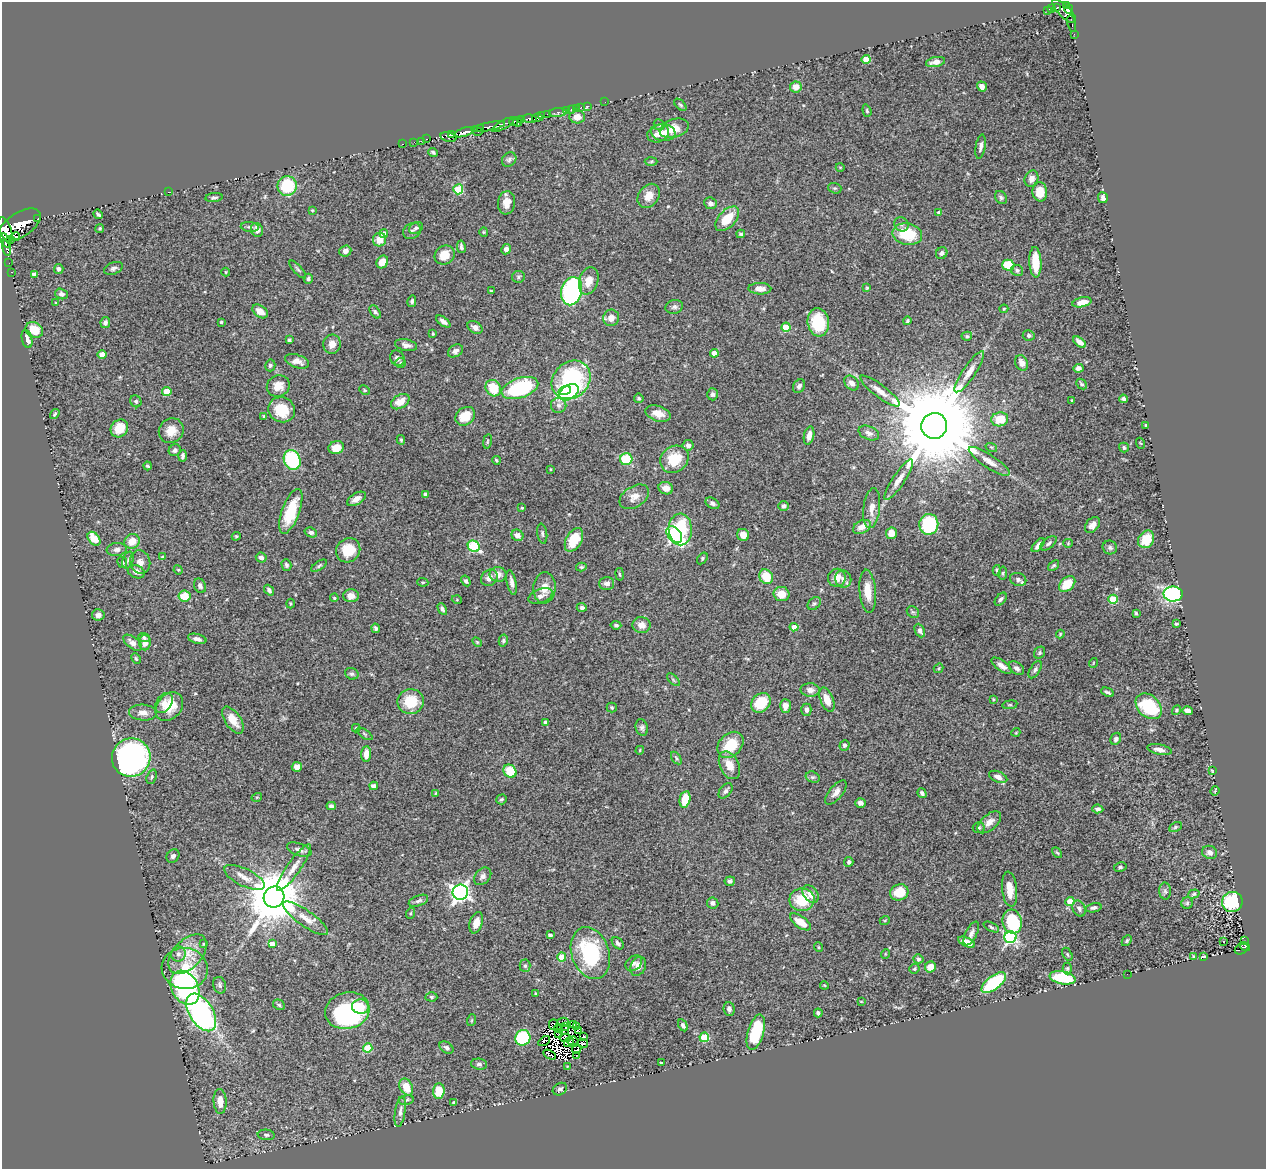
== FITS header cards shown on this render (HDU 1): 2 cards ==
NAXIS1  =                 1264
NAXIS2  =                 1167

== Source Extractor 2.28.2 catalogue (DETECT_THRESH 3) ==
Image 1264 x 1167 px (HDU 1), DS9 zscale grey, 1 PNG px = 1 image px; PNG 1268 x 1171 px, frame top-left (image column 1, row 1167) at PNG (2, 2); each listed source drawn as its Kron ellipse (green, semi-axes under 4 px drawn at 4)
Background 0.363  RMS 0.024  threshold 0.0719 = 3 sigma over >= 5 px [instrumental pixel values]
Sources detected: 467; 15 with non-positive FLUX_AUTO (blend fragments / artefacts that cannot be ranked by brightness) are neither listed nor drawn; the other 452 listed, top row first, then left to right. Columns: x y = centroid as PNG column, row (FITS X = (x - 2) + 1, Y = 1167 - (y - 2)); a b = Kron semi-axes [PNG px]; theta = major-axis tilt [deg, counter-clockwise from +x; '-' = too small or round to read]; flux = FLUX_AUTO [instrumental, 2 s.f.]
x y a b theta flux
1066 5 4 2 - 58
1057 7 3 2 - 40
1052 9 4 3 - 93
1069 9 5 2 - 57
1047 10 4 3 - 58
1064 11 16 6 -45 23
1072 23 8 2 -77 36
1074 34 2 2 - 5.5
866 59 4 4 - 31
935 62 10 5 12 8.9
982 86 5 4 - 5.9
796 87 6 5 - 14
605 102 2 2 - 4.8
680 105 7 4 -45 2.6
588 106 3 2 - 5.2
581 107 3 2 - 4.8
576 108 2 2 - 5.3
571 109 2 2 - 5.2
567 111 3 3 - 34
867 111 6 4 -72 2.2
558 113 8 3 3 74
548 114 3 3 - 70
542 116 4 3 - 160
577 117 8 6 2 14
537 118 5 4 - 400
530 119 7 3 -8 270
522 120 4 3 - 77
513 122 4 3 - 220
517 122 5 3 - 280
503 125 12 3 29 88
659 125 6 5 - 2.4
489 126 16 3 12 68
674 128 15 9 18 28
480 129 4 3 - 63
477 131 6 4 -29 65
464 132 10 4 17 280
663 132 12 8 -6 11
451 134 4 3 - 170
658 134 11 8 25 11
448 137 8 5 -11 370
426 139 3 2 - 9.1
421 141 3 2 - 6.5
414 142 2 2 - 7.3
403 144 3 2 - 16
981 146 12 5 80 5.6
433 152 5 3 - 2.9
509 159 8 6 48 4.3
651 162 6 4 2 2.4
840 167 4 3 - 1.3
1031 179 8 6 69 8.4
287 186 10 9 - 78
835 188 7 5 -17 2.4
458 189 5 5 - 79
168 192 3 2 - 3.5
1040 192 9 7 -86 27
649 196 13 10 55 18
1001 197 7 5 -53 3.5
214 198 9 4 7 3.5
1103 198 5 5 - 5.8
507 203 11 8 82 16
710 203 6 5 - 5.1
312 210 3 3 - 1.4
939 213 4 4 - 5.6
98 214 5 3 - 2.8
37 219 3 3 - 42
727 219 15 8 46 36
901 224 7 6 - 4.9
20 225 24 12 33 1700
250 227 9 5 -6 3.9
100 228 5 4 - 2.3
416 228 7 5 29 3.4
5 229 13 6 -69 810
257 230 7 6 - 8
412 231 9 7 31 5
484 232 4 4 - 1.6
384 234 4 4 - 14
741 234 4 3 - 2.4
907 234 15 10 -12 61
16 237 4 2 - 87
5 240 8 4 -61 550
11 240 4 3 - 110
379 240 7 6 - 20
461 247 6 3 -79 4
6 248 8 4 -77 210
506 249 5 4 - 6.1
345 251 6 5 - 9.1
942 253 6 5 - 4.6
445 255 10 9 - 20
382 262 7 5 57 19
1035 262 15 6 -87 38
9 263 2 2 - 3.6
1008 265 6 5 - 57
113 268 10 6 22 4.7
59 269 5 4 - 4
298 269 11 4 -47 3.2
1017 270 6 5 - 3.3
12 272 3 2 - 13
226 272 4 4 - 1.6
34 274 4 4 - 7.8
518 277 6 6 - 3.3
308 279 5 4 - 3
589 281 14 9 72 20
867 288 4 3 - 1.8
760 289 11 6 -1 11
491 291 3 2 - 1.8
572 291 14 10 75 270
61 294 6 5 - 4.9
412 301 6 4 77 3.8
1082 302 10 4 13 18
56 303 4 2 - 1.3
674 307 9 7 15 5.1
1004 309 4 4 - 1.6
260 311 9 5 -37 13
375 312 7 4 -53 3.2
611 318 8 8 - 12
907 321 4 4 - 2.5
221 322 3 3 - 1.8
443 322 8 4 -36 6.4
818 322 14 10 -83 71
105 323 5 4 - 4.9
475 327 8 6 -32 8
786 327 4 4 - 40
34 330 9 7 -28 30
433 334 3 3 - 1.8
1029 335 6 5 - 4
967 336 5 4 - 2.5
27 339 9 5 -75 12
289 340 4 4 - 4
1079 342 7 4 -37 7.5
332 344 9 8 - 11
406 345 11 5 -10 7.3
455 351 8 5 32 6.4
714 353 4 4 - 14
102 354 5 4 - 11
397 358 8 7 - 6.3
297 361 12 6 -18 11
401 363 5 5 - 2.3
1022 363 8 6 -65 10
270 365 6 5 - 3.3
1078 368 5 4 - 5.6
969 372 24 6 56 17
571 380 21 17 43 200
852 383 8 6 -45 8.2
1082 384 6 4 -43 3
278 386 12 10 30 18
799 386 7 5 62 5.7
493 388 8 7 - 41
520 388 19 10 18 160
364 390 5 3 - 1.9
565 390 6 4 19 66
880 391 24 6 -37 15
167 392 4 4 - 37
569 392 11 7 33 150
713 394 6 5 - 3.7
639 398 5 5 - 2.5
1123 399 4 4 - 3.5
1072 400 3 3 - 1.3
136 401 6 5 - 3.1
400 402 10 6 30 21
559 405 8 7 - 5.8
282 410 14 12 -24 48
55 414 5 3 - 2.7
658 414 13 7 -18 18
264 416 4 4 - 2
465 416 10 8 40 32
1000 419 8 7 - 34
1146 425 3 2 - 1.3
934 426 13 13 - 39000
119 428 9 8 - 33
171 431 13 12 - 21
869 433 11 6 -24 7.4
809 436 9 5 76 12
401 440 5 3 - 2.2
487 441 7 3 81 2
1140 443 5 3 - 1.6
688 445 5 5 - 6.1
991 447 6 3 -18 2
336 448 8 6 18 16
1124 448 5 4 - 3.1
175 450 6 5 - 3.9
182 456 5 3 - 4.3
626 459 6 6 - 55
674 459 15 13 35 45
292 460 10 8 -66 120
496 460 4 3 - 2.3
989 461 24 6 -34 15
148 466 4 3 - 2.4
550 469 3 2 - 1.1
899 480 24 6 57 16
666 488 7 6 - 11
425 494 3 3 - 3.2
634 497 16 10 33 14
356 499 10 5 32 9.3
712 503 7 5 -32 4.9
784 506 5 4 - 5.1
522 508 3 2 - 1.4
872 508 20 8 83 15
291 511 24 9 70 54
929 524 10 9 - 91
1092 525 9 6 49 9
862 527 9 6 27 16
680 529 16 11 -89 84
311 532 6 4 -18 4
891 533 6 5 - 15
542 534 10 5 -81 3.3
674 534 9 6 -49 380
517 535 6 5 - 9.2
743 535 6 6 - 14
236 536 4 4 - 1.9
94 539 8 5 -50 28
1146 539 9 7 56 30
574 540 13 7 60 45
132 541 8 7 - 21
1049 543 9 5 40 4.5
1068 543 4 4 - 1.7
1038 545 8 4 49 6.8
474 546 6 5 - 120
1110 548 7 6 - 4.2
117 550 10 6 6 6.1
348 550 13 11 47 38
162 557 4 3 - 2.2
261 558 5 5 - 5.7
702 558 6 4 56 2.6
128 560 9 5 69 4
122 562 6 4 -60 2.5
140 562 12 10 -74 11
286 565 6 5 - 3.3
319 566 9 4 35 3
1054 566 6 3 40 2.5
581 567 5 4 - 2.4
178 570 5 4 - 1.8
997 570 5 4 - 2.9
136 572 9 6 -23 8.9
1003 573 6 4 82 2.2
498 574 8 7 - 11
620 574 6 3 -80 1.8
766 577 8 6 -56 36
489 578 9 7 46 9.3
837 578 9 8 - 16
843 579 9 8 - 7.5
1018 579 8 6 -21 5.4
466 581 5 4 - 3.4
423 582 5 4 - 2
512 582 12 4 -78 6.8
607 584 7 6 - 7.3
1067 584 9 6 45 36
200 586 7 6 - 5.3
544 588 15 11 86 19
269 590 6 4 -50 4.2
868 591 21 8 -85 23
781 594 8 7 - 24
1173 594 9 7 -1 250
184 596 6 5 - 36
351 596 8 6 0 11
540 596 13 7 21 7.1
334 598 4 3 - 1.9
1001 599 7 4 49 3.5
1113 599 4 4 - 67
457 600 5 3 - 1.3
814 603 7 5 46 3.4
290 604 5 3 - 1.4
582 607 5 4 - 4
442 609 6 4 -62 4.4
913 612 6 5 - 2.8
1136 613 4 3 - 2.6
98 615 6 5 - 7.2
1176 624 3 3 - 2.2
616 625 5 3 - 2.8
642 625 9 8 - 14
794 627 4 4 - 16
376 628 4 3 - 3
920 630 7 5 -64 7.1
1060 634 4 4 - 1.5
144 637 6 4 -21 3
197 639 9 4 -15 6.5
503 641 6 4 76 2.7
477 642 6 3 -45 1.8
133 643 11 5 -37 9.6
145 643 7 6 - 12
1040 653 6 5 - 2.9
136 658 5 3 - 2.2
1093 663 5 3 - 1.1
1001 666 12 5 -36 9.8
939 668 5 4 - 1.9
1016 668 8 5 -37 5.4
1035 670 9 5 58 3.9
352 674 7 5 -20 3.6
673 680 8 3 -45 2.3
810 690 9 6 -3 9.1
1108 692 6 3 -26 3.4
993 699 3 3 - 1.4
827 700 13 6 -69 21
411 701 13 12 - 44
164 703 11 7 57 9.8
761 703 11 8 44 47
1010 705 7 4 7 2.3
785 706 7 5 89 10
1149 706 15 11 -43 92
169 707 16 12 51 31
612 708 5 5 - 2.4
806 710 6 5 - 5.9
1177 710 5 4 - 2.7
1187 711 5 4 - 8.3
143 713 14 8 -4 11
233 720 15 8 -56 24
545 723 3 3 - 5.2
356 728 4 4 - 1.8
642 728 8 6 -74 4.2
1016 732 4 3 - 1.3
365 734 9 3 -34 2.8
1116 739 6 5 - 4.3
730 745 15 11 46 46
844 745 5 5 - 3.6
640 750 4 3 - 1.5
1159 750 12 5 -11 8.2
366 754 7 5 85 14
131 758 19 19 - 560
676 758 7 4 -55 2.6
729 765 15 9 -65 21
297 767 5 5 - 12
510 771 7 6 - 44
1212 771 3 2 - 1.2
152 777 7 5 70 3
813 777 7 5 -17 3.2
998 777 9 5 -22 8.7
374 786 4 4 - 7
726 791 9 5 53 4.5
1215 791 5 3 - 1.5
836 792 15 6 50 9.5
436 793 3 3 - 1.4
922 793 5 4 - 3.3
257 797 5 3 - 1.4
501 799 5 5 - 2.6
685 799 8 5 78 30
860 803 5 4 - 7.2
331 806 4 4 - 4.1
1098 809 5 4 - 3.8
989 822 14 7 42 14
1175 827 6 4 28 2.6
979 828 6 5 - 3.3
299 850 13 6 -19 7.6
1210 852 7 6 - 7.7
1057 853 6 3 -44 2.1
173 856 7 6 - 5.5
849 862 5 4 - 3.6
294 867 28 6 55 18
1120 867 6 4 11 3.3
483 876 10 7 46 5.9
244 877 22 8 -26 18
730 881 5 4 - 3.9
1010 889 18 7 -84 20
1165 891 8 6 -87 3.7
460 892 7 7 - 670
899 892 9 8 - 36
810 894 10 7 -52 17
1194 894 6 4 18 2.2
274 897 11 10 - 11000
802 900 12 11 - 50
418 901 10 5 21 4.3
1070 902 4 4 - 44
1232 902 10 10 - 95
713 903 6 5 - 6.1
1187 903 6 5 - 2.7
1094 908 8 4 12 4.2
1079 909 8 6 -62 5.9
411 913 5 3 - 1.9
306 918 27 8 -35 21
885 920 5 3 - 1.5
800 922 12 6 -35 20
1012 922 12 9 -75 93
476 923 11 6 73 15
991 927 8 4 -27 2.8
971 933 13 5 64 7.2
550 935 4 3 - 5.6
1010 937 6 6 - 270
1127 941 6 4 50 2.5
1245 941 4 2 - 3.2
967 942 9 4 -24 18
1224 942 2 2 - 2.1
618 943 7 5 -46 4.2
204 944 4 3 - 1.8
272 944 4 4 - 13
818 947 5 3 - 1.7
1245 947 5 3 - 67
1242 948 7 5 34 60
590 953 26 18 -71 140
178 954 7 7 - 5.8
188 954 23 14 47 36
885 954 5 3 - 1.2
1067 954 7 4 -61 2.3
1204 956 4 2 - 1.5
562 957 4 4 - 32
1193 957 3 2 - 1.6
918 959 5 4 - 3
634 963 9 7 42 6
525 966 6 5 - 4
638 966 10 7 65 13
930 967 6 5 - 18
185 968 23 20 -9 58
1067 968 6 4 89 2.5
914 969 5 4 - 2.1
1127 974 2 2 - 2.2
1063 978 13 6 -10 86
994 983 14 6 37 120
220 985 8 6 -75 4.3
824 985 4 3 - 1.4
185 988 18 13 -60 300
536 993 4 3 - 1.6
431 997 6 4 -2 2.9
861 1001 3 2 - 1.1
279 1005 6 5 - 3
360 1007 8 7 - 19
729 1009 7 5 -84 4.8
347 1011 22 18 14 190
201 1012 21 12 -58 400
818 1013 4 3 - 3.5
472 1020 6 4 71 2
563 1022 6 3 10 3.5
554 1024 5 4 - 6.3
574 1024 3 2 - 1.7
683 1025 6 4 -61 4
566 1026 3 3 - 1.8
577 1026 4 2 - 0.71
558 1028 4 2 - 3.1
564 1030 5 2 - 2.9
579 1031 3 2 - 2.7
756 1032 18 8 74 68
559 1034 4 2 - 0.34
584 1037 4 3 - 3.5
704 1037 5 4 - 69
523 1038 8 7 - 120
565 1038 6 3 -3 6.9
544 1041 6 3 33 2.1
573 1041 5 4 - 4
569 1042 5 3 - 4.3
583 1043 5 3 - 1.5
368 1048 4 4 - 53
446 1048 8 5 -35 4.8
577 1050 4 2 - 2.5
550 1055 7 2 -30 3
576 1055 3 2 - 69
661 1063 3 3 - 2.4
479 1064 8 5 -6 4.2
567 1066 2 2 - 1.2
406 1087 9 6 -63 26
560 1089 7 6 - 4.6
439 1091 8 6 86 33
406 1100 8 4 12 3.1
220 1101 12 6 -87 18
454 1102 4 3 - 1.7
400 1112 15 5 82 7.4
266 1135 8 5 -7 3.6
At the frame edge (FLAGS 8, measured only in part): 1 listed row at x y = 5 229
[15 non-positive-flux detections neither listed nor drawn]